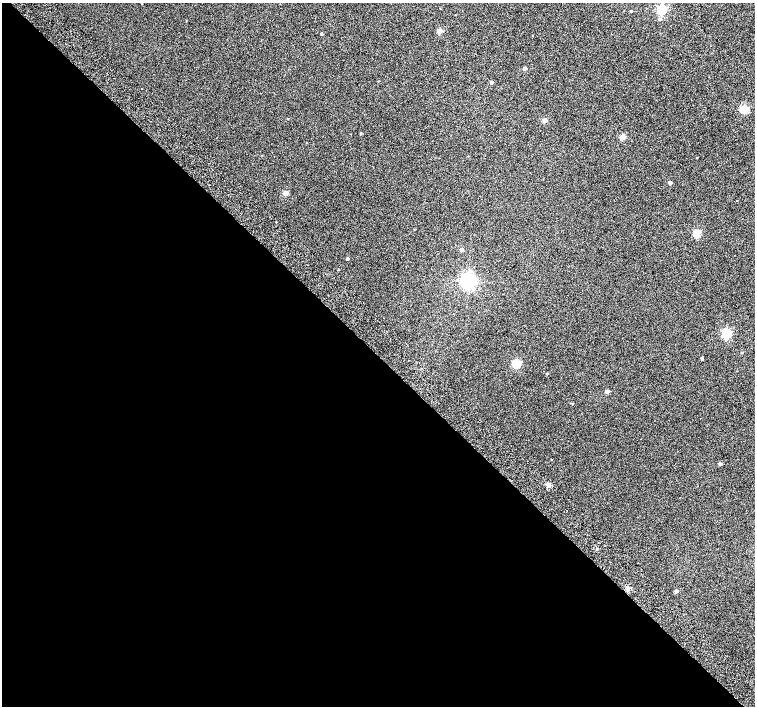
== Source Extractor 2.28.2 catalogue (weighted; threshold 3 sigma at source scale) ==
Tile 9 of 4 x 4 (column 1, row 3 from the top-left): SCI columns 51-1556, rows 1672-3079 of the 6118 x 6093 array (HDU 1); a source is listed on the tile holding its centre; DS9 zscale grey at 2 x 2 block average (1 PNG px = mean of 2 x 2 image px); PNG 757 x 708 px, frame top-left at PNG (2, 3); no overlay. Shown black and unused: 50% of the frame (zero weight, under 2 of 3 exposures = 3% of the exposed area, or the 3 px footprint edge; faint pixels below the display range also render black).
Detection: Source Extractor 2.28.2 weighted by HDU 2 'WHT'; one run over the whole footprint, this tile lists its part. Background 0.0524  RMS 0.052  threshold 0.234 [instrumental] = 3 sigma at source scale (4.5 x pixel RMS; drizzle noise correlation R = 1.50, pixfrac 1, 0.0396/0.0396 arcsec/px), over >= 5 px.
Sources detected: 35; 1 inside a brighter object's white glare — not listed; the other 34 listed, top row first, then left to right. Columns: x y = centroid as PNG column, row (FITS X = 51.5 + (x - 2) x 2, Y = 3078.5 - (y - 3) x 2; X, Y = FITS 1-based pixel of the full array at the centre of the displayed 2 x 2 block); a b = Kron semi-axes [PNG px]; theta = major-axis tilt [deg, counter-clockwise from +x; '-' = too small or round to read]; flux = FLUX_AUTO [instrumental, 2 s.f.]
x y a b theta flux
661 10 3 3 - 1100
631 11 3 2 - 9.6
660 19 3 3 - 17
439 31 3 3 - 150
321 34 2 2 - 15
525 68 3 2 - 57
491 82 3 2 - 27
745 109 3 3 - 390
287 118 3 2 - 4.2
544 120 3 3 - 110
361 133 2 2 - 13
622 137 3 3 - 190
697 158 2 2 - 8.2
670 183 3 3 - 48
286 193 3 3 - 160
414 230 2 2 - 4.6
697 233 3 3 - 450
461 250 3 2 - 53
347 258 2 2 - 23
338 270 2 2 - 6.3
468 281 4 4 - 3600
726 334 3 3 - 950
741 353 3 2 - 7.6
702 359 3 2 - 17
516 364 3 3 - 620
547 373 2 2 - 9.9
607 391 3 3 - 62
572 403 3 2 - 6.7
551 460 2 2 - 5.1
720 464 3 2 - 34
548 485 3 3 - 170
597 549 3 2 - 9.6
627 588 3 3 - 170
676 591 3 3 - 43